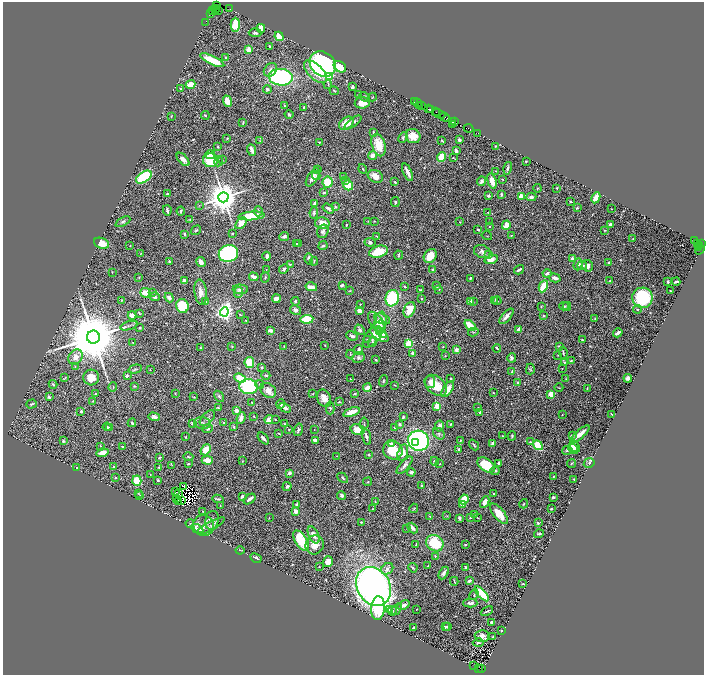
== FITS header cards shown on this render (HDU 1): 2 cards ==
NAXIS1  =                 1403
NAXIS2  =                 1345

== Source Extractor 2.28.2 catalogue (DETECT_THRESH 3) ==
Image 1403 x 1345 px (HDU 1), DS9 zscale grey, zoomed out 1/2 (1 PNG px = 2 x 2 image px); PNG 706 x 677 px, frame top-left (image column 2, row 1345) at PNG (3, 2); each listed source drawn as its Kron ellipse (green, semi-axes under 4 px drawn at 4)
Background 1.31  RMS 0.037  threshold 0.111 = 3 sigma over >= 5 px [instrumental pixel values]
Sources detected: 670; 58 cannot appear on this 1/2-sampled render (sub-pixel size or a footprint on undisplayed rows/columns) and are neither listed nor drawn; of the other 612, the 500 brightest by FLUX_AUTO listed and drawn (112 fainter detections omitted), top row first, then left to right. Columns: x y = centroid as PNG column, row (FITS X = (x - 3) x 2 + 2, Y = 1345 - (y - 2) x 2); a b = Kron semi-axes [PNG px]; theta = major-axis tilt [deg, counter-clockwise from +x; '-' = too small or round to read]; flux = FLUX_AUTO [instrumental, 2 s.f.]
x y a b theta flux
217 6 4 2 - 57
216 9 4 2 - 300
229 9 2 1 - 160
212 10 3 1 - 130
219 10 3 1 - 270
210 13 3 1 - 170
205 22 2 1 - 30
235 25 7 4 88 190
261 28 4 3 - 62
255 33 6 3 -4 17
279 36 5 4 - 92
270 46 3 2 - 11
249 49 2 2 - 140
226 57 4 3 - 11
212 60 13 4 -25 200
323 64 14 11 -44 1400
340 67 7 5 -36 210
270 70 7 6 - 32
315 72 14 7 -45 110
329 76 4 3 - 290
281 77 12 8 -5 1200
190 84 5 3 - 91
328 84 4 2 - 5.7
352 87 3 2 - 24
181 89 3 2 - 6.9
267 89 4 4 - 15
334 91 5 2 - 5.3
359 94 3 1 - 4.7
364 97 5 4 - 11
372 97 4 2 - 4.6
227 101 6 3 -70 150
414 101 3 1 - 160
362 103 7 5 6 81
417 103 3 1 - 120
419 105 2 1 - 120
422 105 2 1 - 130
284 106 3 2 - 8.6
304 107 2 2 - 9.1
428 109 2 1 - 120
430 110 2 1 - 71
436 112 2 1 - 150
439 114 6 2 -22 820
205 115 4 2 - 7.8
289 115 4 3 - 13
171 116 3 2 - 5.7
445 117 5 1 - 360
453 121 3 2 - 260
455 121 2 1 - 120
353 122 10 3 37 20
243 123 3 2 - 7.7
346 123 8 5 34 110
453 125 2 2 - 6.3
468 128 5 1 - 170
373 132 3 2 - 8.5
478 133 2 1 - 110
413 136 7 7 - 91
227 138 2 2 - 5.7
403 138 5 4 - 13
459 140 2 2 - 33
260 141 3 3 - 5.9
442 141 3 2 - 8.4
319 142 3 2 - 4.1
379 145 11 6 -74 150
495 146 2 2 - 4.6
218 147 3 2 - 9
252 150 6 2 -67 56
456 151 4 2 - 27
210 155 5 4 - 48
373 155 4 4 - 42
441 157 5 4 - 170
453 158 2 2 - 4.9
183 159 8 4 -47 37
222 159 3 2 - 3.6
210 160 7 7 - 290
219 161 5 2 - 6.7
526 161 2 2 - 5.7
508 168 6 3 77 13
363 169 5 2 - 6.4
317 170 3 2 - 4.1
496 171 4 2 - 4.6
408 172 9 2 -66 51
316 176 4 3 - 8.7
375 176 8 6 -29 67
144 177 9 5 34 590
313 177 10 5 59 44
344 177 4 2 - 40
502 179 2 2 - 4.3
345 180 3 3 - 14
481 181 5 3 - 22
492 181 8 4 -73 80
328 182 5 5 - 150
395 182 3 2 - 10
348 185 5 5 - 160
537 188 4 2 - 5.2
557 188 2 2 - 4.9
324 192 3 3 - 11
167 194 3 3 - 8.2
501 194 3 2 - 16
488 196 3 3 - 18
521 196 2 2 - 180
223 197 5 5 - 18000
531 197 5 4 - 22
596 198 6 4 65 68
395 202 5 2 - 12
571 202 4 2 - 6.8
315 203 4 2 - 22
199 205 3 2 - 3.6
335 207 4 3 - 7.3
328 208 6 3 -33 18
577 208 4 3 - 8.4
611 209 2 1 - 3.6
167 210 5 2 - 21
181 211 4 3 - 11
258 211 5 3 - 14
488 212 3 2 - 3.5
314 213 6 4 81 12
252 216 13 4 5 330
190 219 4 3 - 7.5
368 221 3 3 - 5
375 221 3 2 - 4.2
123 222 8 4 28 17
460 222 2 2 - 3.9
489 222 2 2 - 5
241 223 7 4 49 80
322 223 7 6 - 75
346 225 2 2 - 10
506 225 5 3 - 110
610 225 4 3 - 25
490 226 3 3 - 5.2
196 230 5 3 - 7.2
478 230 2 2 - 17
604 230 2 2 - 4.4
323 231 7 5 72 26
232 233 2 2 - 6.3
184 234 3 2 - 18
511 235 3 3 - 6
284 236 5 3 - 20
377 236 4 2 - 5.4
487 236 5 2 - 4.7
633 238 2 2 - 4.3
694 240 2 1 - 870
370 242 5 4 - 15
101 243 8 5 -19 90
298 243 4 2 - 7.5
296 244 2 2 - 4
698 244 3 2 - 150
701 244 2 1 - 86
130 246 2 2 - 5.3
323 246 5 3 - 12
700 246 2 1 - 110
698 248 2 1 - 100
700 250 5 2 - 330
378 252 10 5 17 220
482 252 8 6 -23 31
141 253 3 2 - 3.8
228 254 10 8 23 1200
488 254 4 3 - 7.6
399 255 4 2 - 7.2
267 256 4 3 - 23
430 256 7 6 - 110
309 259 6 3 -83 15
491 259 7 4 17 52
572 259 3 3 - 31
169 261 2 2 - 12
314 261 4 2 - 4.9
201 262 5 4 - 43
609 262 2 2 - 9.8
290 264 3 2 - 4.3
578 264 6 4 73 24
582 266 4 3 - 25
587 266 6 5 - 29
284 269 5 3 - 16
266 270 3 2 - 5.8
433 270 4 3 - 10
519 270 5 2 - 20
112 272 2 2 - 3.8
547 273 4 3 - 18
139 277 3 2 - 4.8
254 277 5 3 - 39
265 277 5 3 - 7
471 278 3 2 - 8
555 278 6 3 -17 42
184 281 3 3 - 28
610 281 3 2 - 8.9
668 282 3 2 - 12
676 282 4 2 - 15
342 285 4 3 - 15
405 286 3 2 - 9.3
437 286 4 3 - 11
543 286 6 3 62 190
311 287 6 3 -12 45
240 289 7 4 -2 28
439 289 2 2 - 6
420 290 3 2 - 8.4
350 291 3 2 - 4.1
670 291 2 2 - 7.2
201 292 13 6 -83 57
238 292 5 4 - 14
145 293 5 4 - 87
152 293 3 3 - 6.8
155 297 5 4 - 19
169 298 5 4 - 40
392 298 8 6 71 450
421 298 3 2 - 6.1
642 298 10 10 - 510
276 299 4 3 - 80
122 300 3 2 - 4.1
495 300 3 2 - 6.3
206 301 3 3 - 6.2
295 301 4 3 - 9.1
470 301 4 3 - 15
497 301 4 3 - 7.4
473 302 2 2 - 4.7
360 304 2 2 - 4.8
182 306 7 6 - 270
541 306 3 3 - 3.7
564 306 4 3 - 14
567 306 4 3 - 9.2
637 309 4 3 - 8.3
296 310 6 4 -31 24
409 310 8 5 68 140
359 311 4 3 - 54
224 312 4 4 - 4100
139 313 3 2 - 6.4
240 314 3 2 - 7.2
132 315 4 3 - 63
506 316 9 3 48 42
544 316 3 2 - 6.7
595 318 3 3 - 5.4
307 319 6 3 4 350
382 319 8 5 -17 41
246 321 3 2 - 4.7
376 322 11 6 -54 58
380 323 11 6 81 76
129 326 9 2 17 12
470 326 7 3 -41 180
140 328 2 2 - 5.4
519 329 3 3 - 68
270 330 4 3 - 22
360 330 6 4 -48 19
381 332 6 4 -48 76
473 332 5 3 - 7.6
618 333 5 2 - 30
374 334 16 7 53 83
379 335 10 5 -35 210
352 336 6 3 -25 21
93 337 6 6 - 91000
367 339 3 2 - 6
582 340 2 2 - 5.5
133 342 2 2 - 4.9
372 342 5 4 - 13
409 344 3 3 - 480
325 345 3 2 - 3.8
560 346 3 3 - 13
200 347 3 2 - 5.4
232 347 4 3 - 6.9
284 347 3 2 - 5.6
443 347 2 2 - 8.3
497 348 4 2 - 12
456 349 2 2 - 95
358 350 5 3 - 34
412 353 3 2 - 23
563 353 6 2 -80 9.9
350 354 4 2 - 5.2
558 355 3 2 - 3.6
445 356 2 2 - 4.2
75 357 8 6 53 51
359 358 6 5 - 20
512 358 5 4 - 17
376 360 3 2 - 4.9
571 361 4 2 - 6
249 362 6 4 -81 180
564 362 4 3 - 7.7
75 366 3 2 - 4
262 367 3 2 - 6.7
562 368 2 2 - 4.2
135 369 7 3 13 10
530 369 5 4 - 9.3
150 370 3 3 - 4.9
512 372 4 2 - 17
266 375 4 3 - 10
127 376 3 2 - 16
91 377 8 8 - 95
65 378 3 2 - 4.1
240 378 6 4 -22 180
566 378 4 2 - 4.5
628 378 4 3 - 41
350 379 3 2 - 5.3
451 379 2 2 - 16
383 381 6 3 70 9.4
430 382 6 5 - 31
517 382 3 2 - 7.4
53 384 4 3 - 9.2
260 384 4 4 - 9.7
395 385 3 2 - 4.9
436 385 13 8 -41 190
134 386 3 2 - 5.2
113 387 5 2 - 6.6
248 387 9 7 -5 620
367 388 4 3 - 56
559 388 4 2 - 3.8
587 388 3 2 - 5.2
448 389 9 4 55 83
268 390 8 6 -35 82
175 393 3 2 - 4
313 393 3 2 - 5.4
493 393 3 2 - 5.6
95 394 2 2 - 8.6
354 394 3 2 - 13
551 395 4 3 - 110
219 396 6 4 -56 13
49 397 2 2 - 35
194 397 3 2 - 4.3
324 398 9 6 -66 75
93 401 3 2 - 4.2
339 402 2 2 - 18
252 403 2 2 - 5.1
31 404 5 3 - 8.7
281 404 5 3 - 21
437 406 3 3 - 270
218 408 4 3 - 8.3
285 408 6 3 -30 42
330 408 6 4 90 11
478 408 3 3 - 10
81 411 3 2 - 9.9
237 411 3 3 - 36
351 412 9 3 19 87
479 412 4 3 - 11
562 414 2 1 - 3.5
612 415 2 1 - 4.2
254 416 3 2 - 4.8
154 417 6 3 -17 24
403 417 3 3 - 10
207 418 9 5 46 24
241 418 6 4 67 39
275 419 3 2 - 3.9
269 420 4 3 - 110
132 423 4 3 - 14
202 423 8 6 -5 26
224 423 2 2 - 6.2
192 424 3 3 - 11
285 424 3 2 - 4
364 424 6 2 83 6
399 424 4 3 - 18
451 424 3 2 - 11
439 426 5 4 - 37
107 427 4 3 - 13
110 427 3 3 - 8
234 427 4 3 - 7.6
394 427 3 3 - 10
208 429 5 4 - 23
289 430 2 2 - 8
298 430 6 3 73 16
314 430 2 2 - 3.6
357 430 7 5 -15 70
279 433 2 2 - 4.7
439 434 6 5 - 18
580 434 12 2 41 69
572 435 3 3 - 12
366 436 8 3 -74 22
503 436 3 2 - 4.1
512 436 5 3 - 10
186 437 3 2 - 5.7
263 438 7 2 -46 31
315 440 4 3 - 43
460 440 4 3 - 6.5
63 441 3 2 - 14
418 441 10 10 - 1900
415 442 3 3 - 250
530 442 2 2 - 6.3
493 443 4 3 - 23
391 444 4 3 - 20
474 445 6 3 -51 13
538 445 5 4 - 350
101 446 3 3 - 5.1
575 446 6 3 -52 37
122 447 3 2 - 6.8
459 449 3 2 - 17
573 449 6 3 -50 29
206 450 6 4 50 150
393 450 10 9 - 210
567 450 4 3 - 7.8
102 453 6 3 14 77
403 453 8 5 75 71
369 455 3 2 - 8.4
337 456 3 2 - 4.2
188 457 5 3 - 9.8
159 458 3 2 - 11
207 460 6 4 -1 90
242 461 3 2 - 4
435 461 4 3 - 12
499 463 2 2 - 14
589 463 5 4 - 13
188 464 2 2 - 12
440 464 2 2 - 3.9
571 464 4 3 - 5.9
172 465 3 2 - 3.8
405 465 11 4 49 26
486 465 10 6 -34 210
114 466 3 2 - 10
77 467 2 2 - 8.6
159 467 3 2 - 4.7
495 471 4 3 - 13
411 472 4 3 - 28
289 473 4 3 - 17
150 475 3 2 - 5.7
553 477 3 2 - 8.3
116 478 2 2 - 7.3
343 478 6 3 -45 7.8
574 479 2 2 - 6.3
158 480 2 2 - 18
137 481 5 4 - 150
368 482 4 2 - 5.1
183 486 3 1 - 11
287 486 5 4 - 20
422 486 3 2 - 10
176 492 2 1 - 3.5
138 493 3 3 - 4.9
179 493 2 2 - 4.9
494 494 4 2 - 8.3
140 495 4 2 - 4.8
242 496 3 2 - 22
342 496 4 3 - 23
553 497 2 2 - 41
176 498 2 1 - 5.5
218 499 5 3 - 12
250 499 7 2 37 38
464 499 5 4 - 150
182 500 3 1 - 6.4
179 501 3 1 - 4
375 502 3 2 - 4
485 502 6 3 63 58
297 504 4 2 - 14
524 504 5 2 - 5.9
462 505 3 3 - 28
220 506 3 2 - 5
373 508 4 2 - 4.5
414 508 5 2 - 6.1
551 509 3 2 - 11
203 511 2 2 - 8
295 512 4 3 - 37
474 514 4 2 - 8.1
499 514 12 5 -51 110
430 516 3 2 - 5.1
447 516 4 2 - 4.5
470 517 4 3 - 9.3
269 518 3 3 - 5.3
459 518 3 3 - 16
478 518 3 2 - 4.7
212 520 9 6 80 33
361 522 3 2 - 4.4
190 523 4 3 - 5.6
538 523 3 3 - 12
204 525 11 10 - 56
211 526 15 4 29 32
412 528 6 3 -47 53
197 529 6 3 -29 100
407 529 2 2 - 3.7
539 534 5 3 - 8.1
314 535 9 5 -64 53
301 541 11 6 -57 410
435 543 9 8 - 280
416 544 3 1 - 6.8
315 545 9 9 - 79
465 545 2 2 - 11
240 550 4 2 - 6.2
435 556 3 2 - 7.9
256 558 6 3 -29 28
328 561 5 5 - 53
428 566 2 2 - 4.4
319 567 3 2 - 4.4
466 567 3 2 - 17
413 568 5 2 - 10
387 569 6 5 - 24
444 573 7 4 60 28
454 581 4 2 - 7
469 581 4 3 - 17
523 584 3 2 - 5.5
373 586 20 16 -58 5000
474 594 5 3 - 9.5
482 594 9 4 -48 240
470 603 7 4 -1 25
403 605 6 3 25 36
378 608 12 6 86 390
389 609 3 3 - 6.8
397 609 6 3 54 13
416 609 2 1 - 4
392 611 4 3 - 6.5
487 611 6 2 26 9.5
492 622 3 2 - 22
413 627 3 2 - 8
445 627 3 2 - 10
448 627 3 2 - 13
501 630 2 1 - 4.3
482 636 7 6 - 39
493 637 3 1 - 5.2
478 643 5 2 - 8.6
474 666 2 1 - 5.7
478 668 3 1 - 360
481 669 3 2 - 340
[112 fainter detections neither listed nor drawn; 58 sub-pixel or undisplayed-footprint detections neither listed nor drawn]